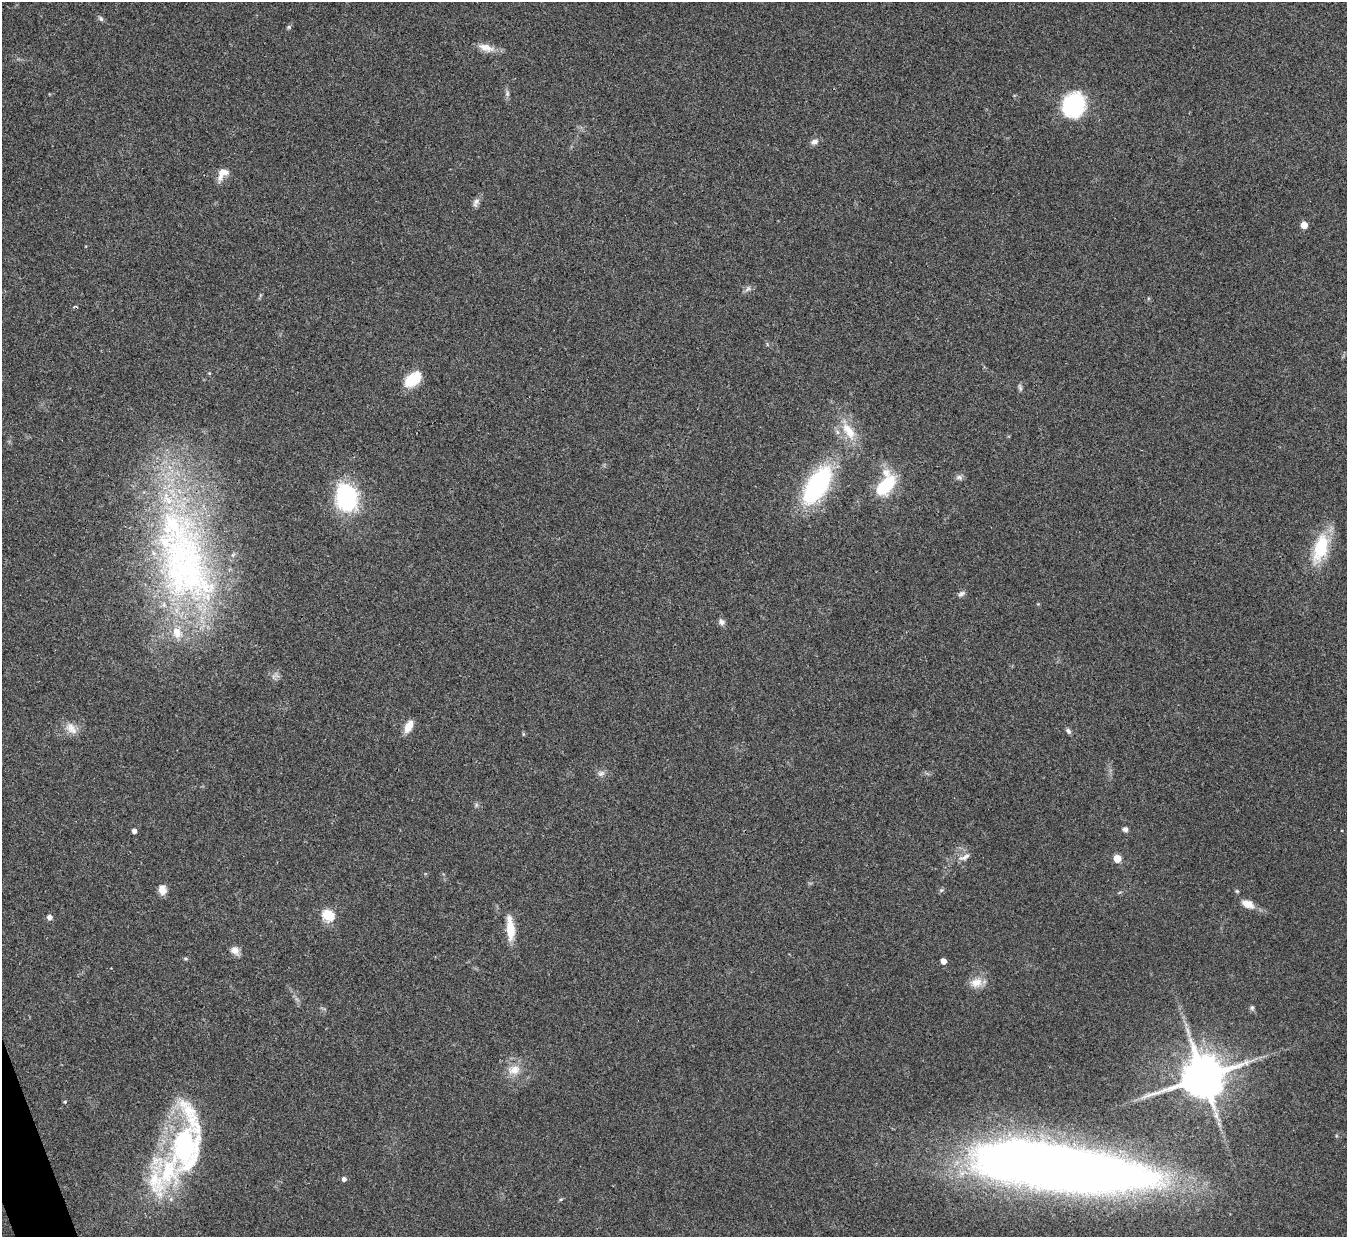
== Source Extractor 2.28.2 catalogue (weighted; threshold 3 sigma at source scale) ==
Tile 7 of 4 x 4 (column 3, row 2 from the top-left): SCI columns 2689-4033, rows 2620-3854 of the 5378 x 5365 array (HDU 1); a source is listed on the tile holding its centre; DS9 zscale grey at full resolution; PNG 1349 x 1239 px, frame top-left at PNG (2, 2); no overlay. Shown black and unused: <1% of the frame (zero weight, under 3 of 4 exposures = <1% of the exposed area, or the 3 px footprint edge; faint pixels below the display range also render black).
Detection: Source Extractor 2.28.2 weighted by HDU 2 'WHT'; one run over the whole footprint, this tile lists its part. Background 0.15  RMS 0.0071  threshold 0.0321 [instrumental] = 3 sigma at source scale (4.5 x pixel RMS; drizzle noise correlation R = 1.50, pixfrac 1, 0.05/0.05 arcsec/px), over >= 5 px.
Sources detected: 62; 1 inside a brighter object's white glare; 1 cosmic-ray / hot-pixel residue — not listed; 9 inside a brighter listed object's ellipse — not listed separately; the other 51 listed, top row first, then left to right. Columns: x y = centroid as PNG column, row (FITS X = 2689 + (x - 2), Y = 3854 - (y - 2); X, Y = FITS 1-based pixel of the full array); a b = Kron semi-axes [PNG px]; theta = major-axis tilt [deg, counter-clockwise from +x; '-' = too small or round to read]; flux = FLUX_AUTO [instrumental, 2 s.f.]
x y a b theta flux
101 19 8 5 -51 1.6
289 27 6 5 - 1.1
486 47 24 9 -16 7.8
507 93 9 6 83 2
1073 105 25 21 63 61
814 142 11 7 20 3.2
222 174 18 10 55 7.3
476 202 13 8 70 3.1
1304 225 5 5 - 9.5
748 289 10 5 47 2.2
209 373 5 4 - 0.69
413 379 18 10 38 24
1020 387 11 5 -77 1.7
849 431 27 12 -57 17
959 477 10 7 -8 2.2
887 484 24 17 52 26
817 486 35 16 58 120
346 497 21 17 -77 89
1320 548 39 17 73 32
186 571 106 77 -67 280
961 594 10 6 36 2.3
722 622 10 7 -46 2.6
409 726 15 8 64 8.3
71 728 19 11 -47 7.3
1068 731 8 5 -52 1.8
601 773 10 7 18 2.9
476 805 7 4 72 1.2
1125 829 6 6 - 2.3
134 831 4 4 - 2.9
965 857 17 7 29 4.3
1117 859 5 5 - 15
162 890 10 8 -82 6.7
941 890 6 5 - 1.2
1237 891 5 4 - 0.88
1248 904 15 8 -24 7.9
328 915 6 6 - 56
49 917 6 5 - 3.1
510 929 29 9 -86 16
235 950 11 9 -43 4.9
186 959 6 4 -18 0.91
943 961 5 5 - 4.7
976 983 17 13 17 8.8
1252 1008 7 5 90 1.5
514 1070 17 13 7 10
1203 1077 13 12 - 3000
65 1102 4 3 - 0.79
185 1145 51 35 82 110
1064 1168 169 39 -8 970
344 1179 5 5 - 2.4
155 1180 54 23 -85 43
561 1199 5 4 - 0.94